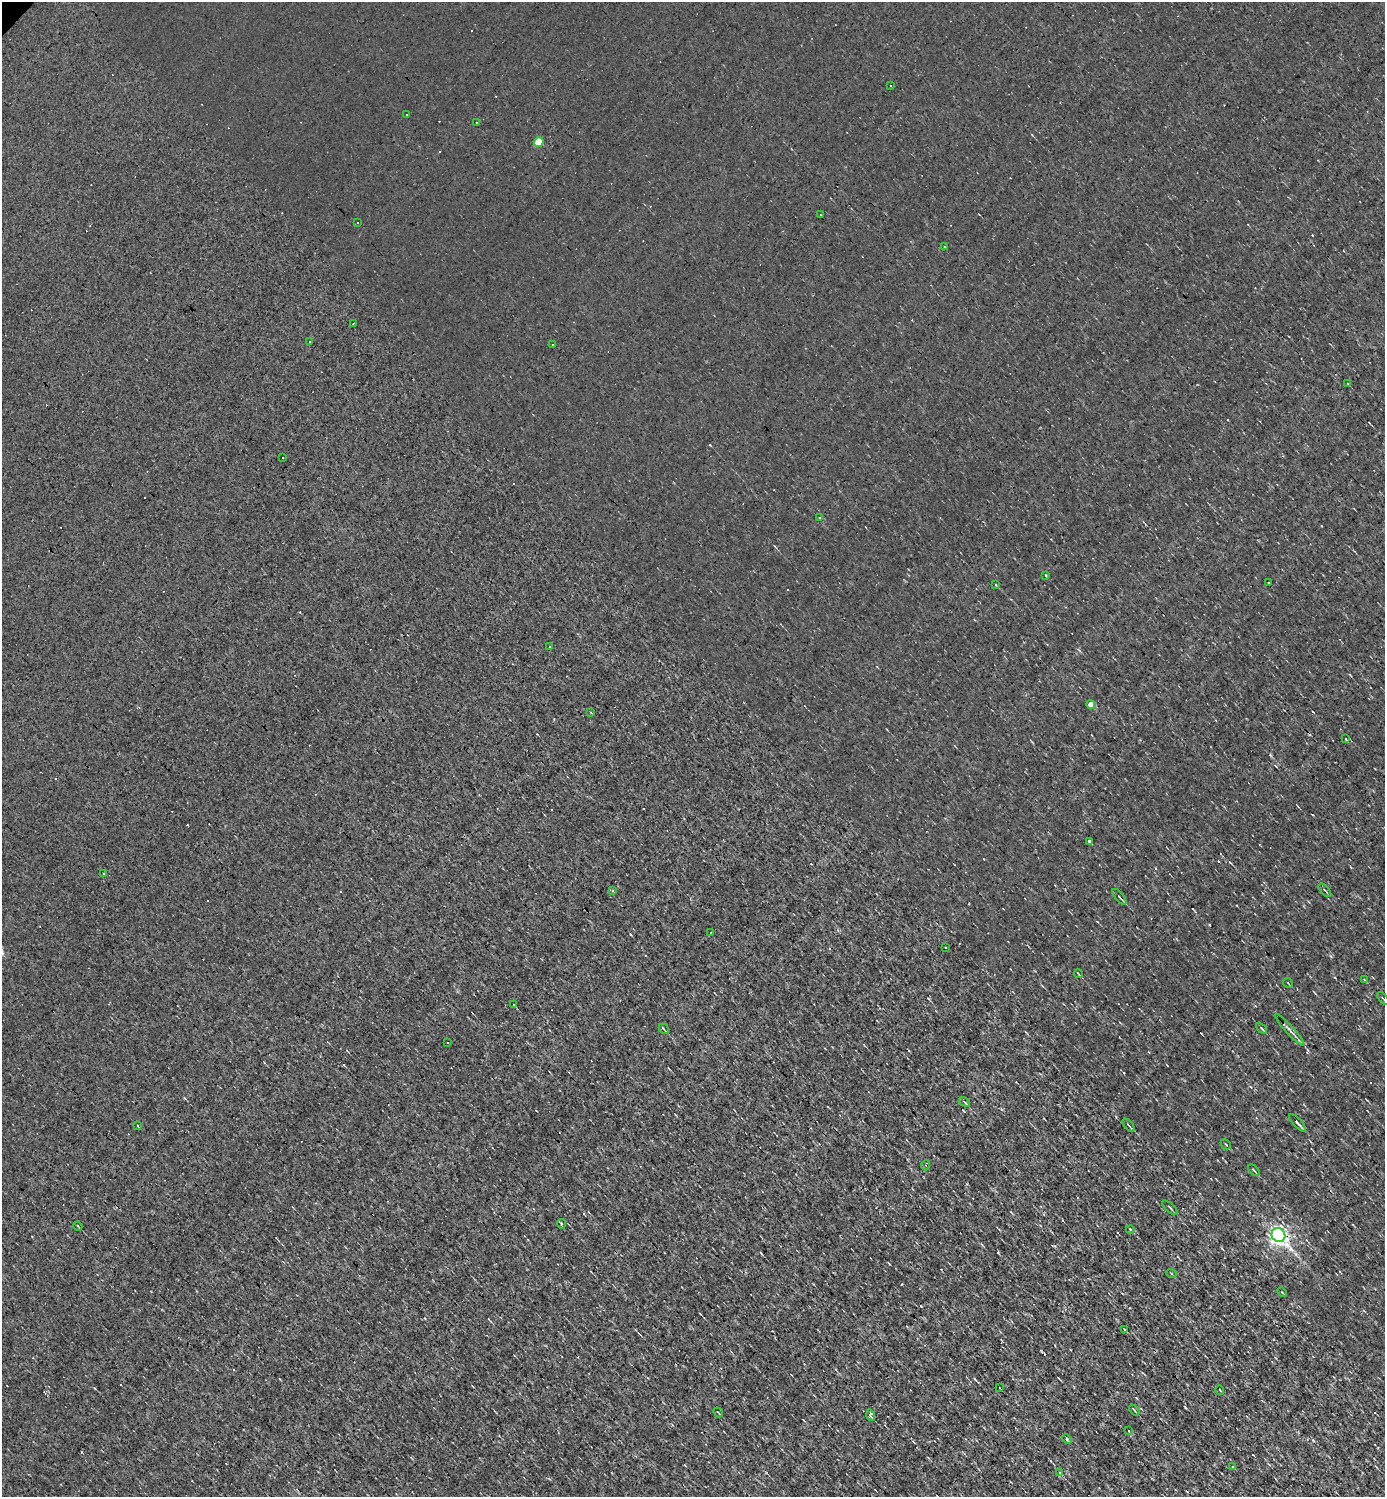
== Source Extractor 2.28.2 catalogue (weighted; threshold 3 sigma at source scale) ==
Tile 6 of 4 x 4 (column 2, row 2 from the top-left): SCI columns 1534-2916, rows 2989-4483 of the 5977 x 5977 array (HDU 1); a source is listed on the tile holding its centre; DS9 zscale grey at full resolution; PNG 1387 x 1499 px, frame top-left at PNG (2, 2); each listed source drawn as its Kron ellipse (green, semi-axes under 4 px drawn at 4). Shown black and unused: <1% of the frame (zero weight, under 3 of 4 exposures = <1% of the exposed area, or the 3 px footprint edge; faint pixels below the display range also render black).
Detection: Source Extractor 2.28.2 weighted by HDU 2 'WHT'; one run over the whole footprint, this tile lists its part. Background 0.00339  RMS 0.042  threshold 0.191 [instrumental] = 3 sigma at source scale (4.5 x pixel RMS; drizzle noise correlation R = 1.50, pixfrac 1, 0.05/0.05 arcsec/px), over >= 5 px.
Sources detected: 115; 55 cosmic-ray / hot-pixel residue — neither listed nor drawn; the other 60 listed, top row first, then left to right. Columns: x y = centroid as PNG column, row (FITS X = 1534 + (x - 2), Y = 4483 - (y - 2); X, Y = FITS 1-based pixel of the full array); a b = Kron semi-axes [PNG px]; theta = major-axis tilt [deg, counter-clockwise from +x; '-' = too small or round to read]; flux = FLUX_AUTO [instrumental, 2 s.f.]
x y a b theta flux
890 85 3 3 - 7.6
407 114 2 2 - 2.9
476 123 3 2 - 4.5
539 142 5 5 - 150
820 215 3 2 - 5.2
358 223 3 3 - 13
944 247 3 3 - 7.8
353 324 2 2 - 2.3
309 342 3 2 - 5.1
552 345 3 2 - 3.3
1347 383 3 2 - 3.6
283 458 2 2 - 3.3
819 517 3 3 - 3.8
1046 575 3 3 - 6
1268 583 3 2 - 5
995 584 3 3 - 13
550 647 2 2 - 3.2
1091 704 4 4 - 49
591 713 3 2 - 7.3
1345 739 3 3 - 9.3
1089 841 3 3 - 34
103 874 3 3 - 8.5
612 890 3 3 - 4.5
1325 890 8 2 -49 5.3
1119 897 9 3 -50 8.5
710 933 3 2 - 3.5
946 947 3 2 - 4.9
1078 974 4 2 - 3.6
1364 979 4 2 - 2.5
1288 983 5 2 - 3.3
1383 998 8 2 -50 4.6
514 1005 3 3 - 8
1261 1028 6 3 -46 6.7
664 1029 6 3 -45 4.3
1289 1030 21 3 -47 17
448 1042 2 2 - 4.6
964 1102 6 3 -29 7.3
1297 1123 11 3 -46 11
1129 1125 8 2 -49 6.5
137 1126 3 2 - 5.1
1226 1144 6 2 -45 3.6
926 1165 5 3 - 4.5
1254 1170 6 3 -45 5.6
1170 1208 9 3 -42 6.6
561 1224 5 2 - 5.9
78 1226 5 2 - 3.9
1130 1229 4 2 - 4
1278 1235 7 6 - 2100
1171 1273 5 3 - 4.4
1282 1292 5 3 - 4.2
1125 1330 4 2 - 4.4
1000 1388 2 2 - 2.3
1220 1390 4 2 - 3.2
1134 1410 6 3 -52 4.1
718 1412 5 2 - 3.5
871 1415 6 3 -73 9.7
1129 1431 2 2 - 5.4
1067 1439 5 4 - 5.6
1233 1467 3 3 - 7.3
1059 1472 4 3 - 8.1
Overlapping masked pixels (flux is a lower limit): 1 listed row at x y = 1278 1235
Unlisted compact peaks at least as high as the median listed source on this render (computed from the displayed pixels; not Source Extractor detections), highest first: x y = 1209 925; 1313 1440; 975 1379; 902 1284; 1116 1117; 766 1473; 889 1264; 928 998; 1186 1408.